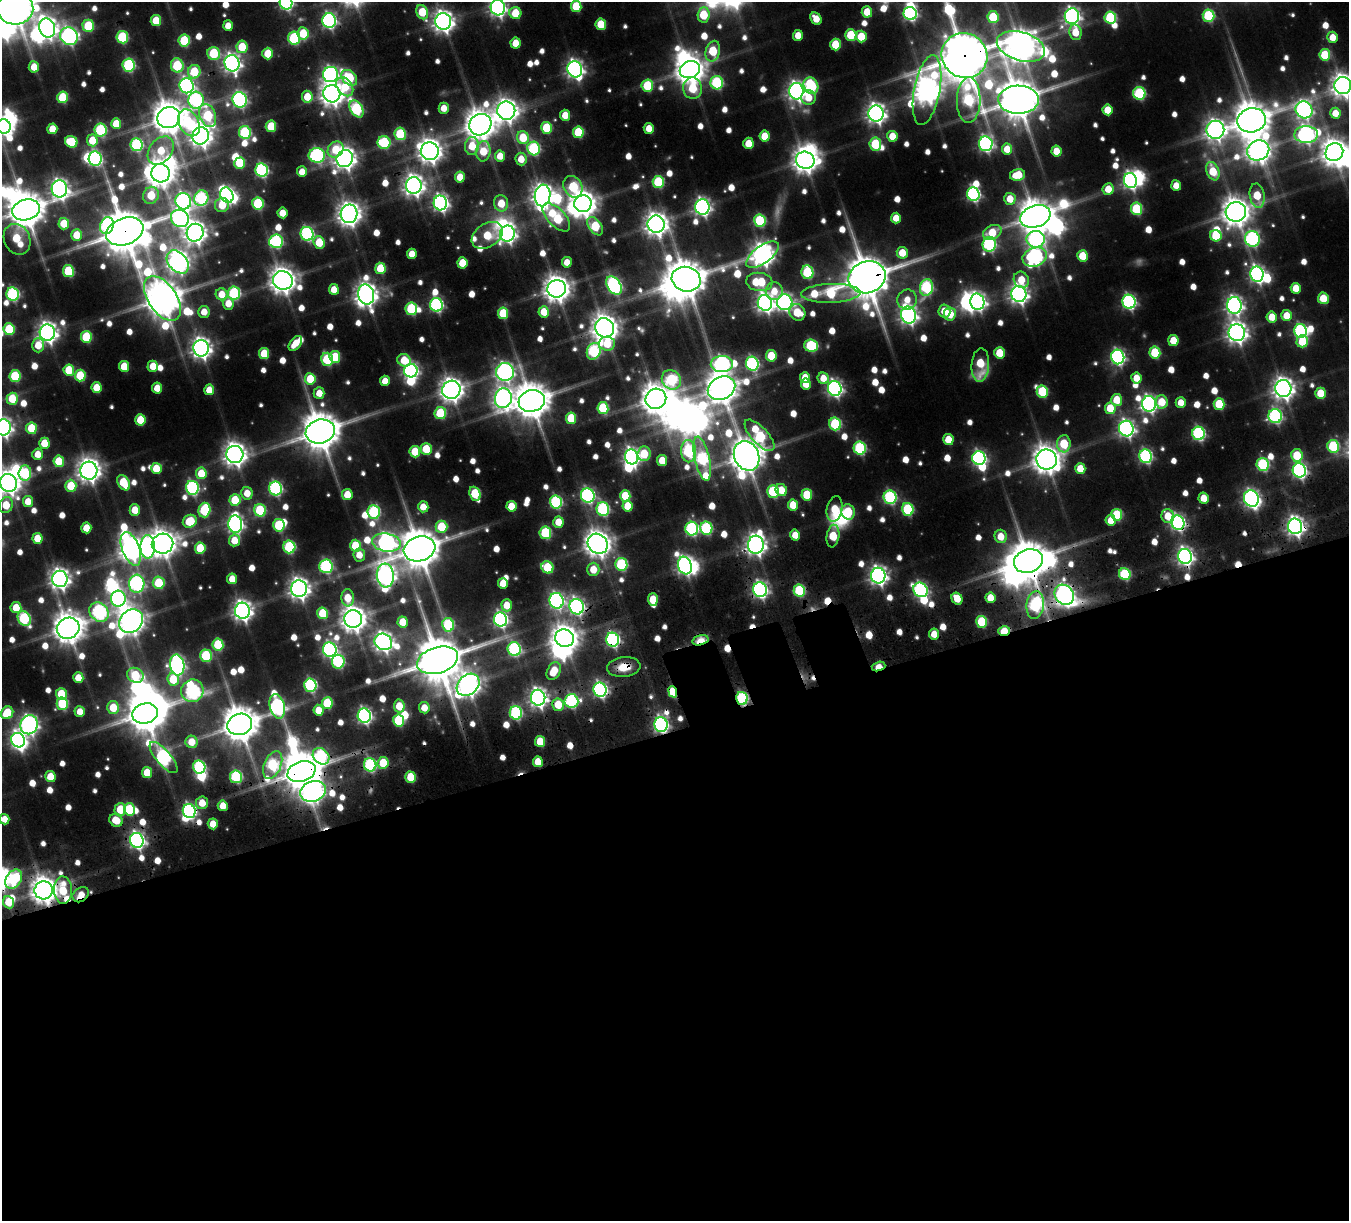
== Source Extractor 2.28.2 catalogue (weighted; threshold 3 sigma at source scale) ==
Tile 15 of 4 x 4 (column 3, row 4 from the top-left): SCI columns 2875-4221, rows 500-1718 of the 5749 x 5754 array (HDU 1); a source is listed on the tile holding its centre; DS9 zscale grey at full resolution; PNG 1351 x 1223 px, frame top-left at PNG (2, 2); each listed source drawn as its Kron ellipse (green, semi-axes under 4 px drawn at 4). Shown black and unused: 41% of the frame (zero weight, under 3 of 5 exposures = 13% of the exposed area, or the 3 px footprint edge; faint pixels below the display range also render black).
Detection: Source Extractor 2.28.2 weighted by HDU 2 'WHT'; one run over the whole footprint, this tile lists its part. Background 0.0843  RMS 0.0094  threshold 0.0424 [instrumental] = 3 sigma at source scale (4.5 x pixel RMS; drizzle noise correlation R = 1.50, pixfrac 1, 0.05/0.05 arcsec/px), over >= 5 px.
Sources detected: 882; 13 too faint to see at this stretch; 47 inside a brighter object's white glare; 15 cosmic-ray / hot-pixel residue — neither listed nor drawn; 6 inside a brighter listed object's ellipse — not listed separately; of the other 801, all 500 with FLUX_AUTO >= 15.6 (the completeness limit of this list) listed and drawn (301 fainter detections not listed), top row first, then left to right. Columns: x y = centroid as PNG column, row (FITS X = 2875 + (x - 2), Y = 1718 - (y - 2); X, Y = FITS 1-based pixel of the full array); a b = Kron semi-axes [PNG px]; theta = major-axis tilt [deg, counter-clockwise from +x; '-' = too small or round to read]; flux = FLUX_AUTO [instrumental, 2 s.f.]
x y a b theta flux
286 3 7 6 - 250
576 6 6 5 - 47
15 8 18 16 -4 2800
498 8 8 7 - 490
422 12 7 5 -70 42
867 12 5 5 - 27
515 13 6 6 - 35
910 13 7 6 - 210
704 15 8 6 88 44
1072 16 7 7 - 430
1208 16 6 6 - 100
993 17 6 5 - 52
1110 17 6 5 - 96
816 19 7 5 -53 19
156 20 5 5 - 34
329 21 7 6 - 280
443 21 8 8 - 820
601 24 5 5 - 37
88 26 6 5 - 57
228 26 5 5 - 16
47 28 10 8 -69 710
1075 32 8 6 -77 24
303 33 6 5 - 40
798 35 5 5 - 19
851 35 6 5 - 47
69 36 9 8 - 350
861 36 6 5 - 36
122 37 6 6 - 92
1332 37 5 5 - 18
294 38 6 6 - 100
184 41 6 5 - 70
516 43 5 5 - 22
835 44 6 5 - 37
1021 46 25 14 -17 2000
242 47 6 6 - 39
713 51 10 7 75 58
214 53 6 6 - 78
268 53 6 5 - 34
1325 55 6 5 - 55
964 56 23 22 - 6500
232 63 8 7 - 540
129 65 6 6 - 140
177 65 7 6 - 68
34 67 6 5 - 19
575 69 8 7 - 510
690 69 10 8 20 1700
194 72 7 6 - 52
331 74 8 7 - 310
349 78 9 6 -45 78
717 83 7 6 - 120
1343 85 8 8 - 980
187 86 7 7 - 320
647 86 6 6 - 54
811 86 8 7 - 110
345 87 10 7 -56 32
692 88 11 9 -85 44
927 90 35 13 79 1400
796 91 8 7 - 570
1139 93 6 6 - 100
332 94 9 8 - 1000
63 97 6 5 - 56
307 97 6 5 - 27
809 97 7 7 - 19
196 100 8 7 - 190
240 100 8 7 - 270
969 100 23 12 89 140
1018 100 20 14 -1 3900
444 108 5 5 - 17
356 109 9 6 -59 140
1108 110 5 5 - 24
1304 110 9 8 - 380
506 111 9 9 - 980
876 113 8 7 - 640
1335 113 5 5 - 18
565 115 5 5 - 20
208 116 12 8 -70 85
169 118 11 10 - 2300
1252 120 14 12 14 3000
189 123 14 10 -63 87
116 124 5 5 - 27
480 125 11 10 - 1900
4 126 7 6 - 390
271 126 6 5 - 43
546 128 6 5 - 55
649 128 5 5 - 19
52 129 5 5 - 23
100 130 6 6 - 120
1215 130 9 9 - 690
245 132 6 6 - 110
578 132 6 5 - 59
400 134 6 5 - 60
1306 134 12 8 -1 410
201 136 9 8 - 810
765 136 5 5 - 26
892 136 5 5 - 25
523 138 6 6 - 39
92 140 6 5 - 25
71 142 6 5 - 50
384 142 6 6 - 90
748 143 5 5 - 26
875 144 6 6 - 67
986 144 7 7 - 280
137 145 6 6 - 140
472 146 9 7 83 32
534 148 7 6 - 130
336 149 9 7 46 31
1007 149 5 5 - 22
1258 150 11 10 - 1000
161 151 16 11 52 36
430 151 9 9 - 1100
483 151 10 7 84 35
1056 151 5 5 - 23
1334 152 9 8 - 1300
317 155 8 7 - 220
500 156 5 5 - 19
345 158 9 8 - 860
95 159 7 6 - 190
521 159 6 5 - 18
805 160 9 8 - 1100
240 163 5 5 - 47
262 170 7 6 - 190
1213 171 9 6 -69 36
302 172 5 5 - 16
160 173 9 9 - 1500
1017 175 8 6 12 31
460 177 5 5 - 22
1130 181 7 6 - 380
658 182 6 5 - 83
414 185 8 8 - 740
1176 185 5 5 - 17
573 187 11 9 -61 62
59 189 8 8 - 560
1108 189 6 5 - 20
973 194 7 6 - 210
151 195 8 7 - 39
227 195 8 6 -63 270
543 195 11 8 83 900
1257 196 12 7 -80 34
201 198 8 7 - 140
1010 199 6 5 - 21
183 201 8 7 - 340
258 203 6 5 - 86
440 203 7 6 - 390
501 203 8 7 - 24
583 204 8 8 - 1400
222 205 7 7 - 28
702 207 7 7 - 430
1136 209 6 5 - 80
26 210 14 10 16 3100
1236 212 10 10 - 1600
282 213 5 5 - 19
349 214 9 8 - 1000
1035 216 15 10 19 2600
556 217 18 8 -46 79
180 218 9 8 - 250
896 218 5 5 - 18
760 221 6 6 - 96
64 224 5 5 - 31
656 224 9 8 - 950
107 226 8 6 69 150
595 226 10 6 -54 58
125 231 19 13 21 5000
992 232 10 7 27 32
195 233 9 8 - 890
307 234 7 6 - 200
507 234 8 7 - 460
77 235 6 5 - 26
487 235 17 11 33 40
1216 236 6 5 - 45
17 239 16 13 -65 55
1036 239 9 8 - 240
1252 239 8 7 - 210
276 241 7 6 - 170
319 242 6 5 - 38
989 244 7 6 - 190
902 253 6 5 - 24
412 254 5 5 - 18
762 255 19 8 35 950
1082 256 5 5 - 32
1035 257 12 9 20 280
178 262 13 9 -49 880
567 262 5 5 - 17
462 263 5 5 - 30
380 268 5 5 - 45
68 271 6 5 - 69
807 272 7 6 - 87
1257 274 8 6 -82 360
867 277 19 15 20 4800
686 279 14 12 -15 3000
283 280 10 9 - 1300
1021 280 8 7 - 25
759 282 13 9 -6 58
614 286 10 6 -57 280
926 287 8 6 78 140
1296 288 5 5 - 24
334 289 5 5 - 18
557 289 9 8 - 1400
774 291 9 8 - 18
234 293 6 6 - 120
831 293 30 9 2 97
13 294 6 6 - 170
222 294 6 6 - 21
366 294 10 8 -76 920
1019 294 8 7 - 600
162 298 25 14 -55 2700
1323 298 6 5 - 29
907 300 10 9 - 17
785 302 8 7 - 390
977 302 8 7 - 380
1129 302 7 6 - 240
228 303 6 5 - 17
765 303 8 7 - 530
436 305 7 6 - 210
1234 305 8 7 - 480
411 309 6 6 - 94
944 311 6 6 - 18
204 312 6 5 - 16
544 312 5 5 - 25
797 312 8 7 - 37
503 313 6 5 - 46
950 314 6 6 - 33
908 315 8 7 - 510
1287 315 5 5 - 22
1272 317 5 5 - 21
605 328 10 9 - 1300
9 329 6 5 - 62
1301 331 7 6 - 190
47 333 8 7 - 730
1237 333 8 8 - 770
86 337 6 5 - 67
1173 341 5 5 - 28
1302 341 6 6 - 44
295 343 9 5 51 20
607 344 8 7 - 30
38 345 7 6 - 21
811 346 7 6 - 93
201 348 8 7 - 730
594 351 8 6 69 140
1000 353 5 5 - 34
1155 353 6 5 - 62
264 354 5 5 - 40
771 356 5 5 - 35
335 357 6 5 - 47
1118 357 7 6 - 280
327 359 6 5 - 81
404 360 7 6 - 31
722 364 11 8 2 320
752 364 7 6 - 190
980 365 16 9 87 50
124 366 5 5 - 32
153 366 5 5 - 22
69 370 6 5 - 42
411 371 7 7 - 320
505 372 9 9 - 440
15 376 6 5 - 66
80 376 6 5 - 51
805 378 5 5 - 21
823 378 6 5 - 17
1136 378 5 5 - 19
310 379 5 5 - 40
671 380 10 9 - 110
385 381 5 5 - 16
806 384 5 5 - 23
96 388 5 5 - 29
157 388 5 5 - 23
721 388 14 11 25 2000
835 388 7 6 - 380
1283 388 8 8 - 870
209 390 5 5 - 19
451 390 9 9 - 1000
1042 392 6 5 - 69
319 393 6 5 - 16
1321 393 5 5 - 32
503 398 10 8 82 610
12 399 6 5 - 39
656 399 10 10 - 1900
1117 400 6 5 - 31
532 401 13 10 16 3000
1162 402 7 6 - 29
1181 402 5 5 - 16
1149 404 7 7 - 390
1219 404 6 5 - 48
603 408 6 5 - 70
1110 408 6 5 - 36
440 413 6 6 - 65
1275 416 7 6 - 210
571 418 6 5 - 39
140 420 5 5 - 38
835 424 6 6 - 98
3 427 8 7 - 490
31 428 6 5 - 46
1126 429 8 7 - 420
320 431 15 11 18 3400
1198 433 7 6 - 180
759 435 20 8 -47 110
948 440 5 5 - 26
44 443 5 5 - 28
1064 444 8 6 87 52
1333 446 6 6 - 88
860 448 6 6 - 130
426 449 6 5 - 44
689 451 11 7 -89 140
415 452 5 5 - 41
38 454 5 5 - 19
235 454 8 8 - 990
644 454 7 6 - 40
1297 455 6 5 - 43
747 456 15 12 -64 2400
1146 456 7 6 - 190
632 457 7 6 - 470
979 458 7 6 - 250
702 459 22 7 -77 160
662 460 5 5 - 23
1046 460 10 10 - 1600
59 461 6 5 - 36
1263 465 6 6 - 130
156 468 5 5 - 33
1080 469 5 5 - 23
1299 470 7 6 - 290
89 471 9 8 - 990
25 473 7 6 - 86
201 473 6 5 - 33
8 483 9 8 - 1000
124 483 8 5 -57 50
71 486 6 5 - 44
192 488 7 6 - 190
275 488 7 6 - 190
781 490 6 5 - 23
773 491 6 5 - 85
247 493 6 5 - 18
475 494 7 5 -68 61
347 495 5 5 - 23
588 495 7 6 - 220
807 495 6 5 - 46
625 496 6 5 - 44
890 497 7 6 - 160
1204 498 5 5 - 21
1251 498 8 7 - 370
235 500 6 5 - 43
28 501 5 5 - 19
556 502 6 6 - 150
6 505 8 7 - 32
793 505 6 5 - 28
511 506 5 5 - 26
628 506 6 5 - 26
423 507 5 5 - 17
603 509 7 6 - 140
835 509 13 7 79 33
908 509 6 6 - 93
135 510 5 5 - 24
204 510 7 6 - 83
260 510 6 6 - 83
374 512 7 6 - 120
848 512 8 6 -75 54
1117 515 6 5 - 65
1168 516 7 6 - 24
1111 520 5 5 - 17
190 521 7 6 - 42
558 522 5 5 - 20
1178 523 7 6 - 300
235 524 9 7 -86 370
279 525 6 5 - 75
1295 526 8 7 - 590
441 527 6 6 - 52
86 528 5 5 - 23
706 528 6 6 - 120
692 529 7 6 - 180
545 533 6 5 - 82
795 535 5 5 - 16
833 536 11 6 81 45
1001 536 7 6 - 21
37 538 5 5 - 27
234 540 6 5 - 24
386 543 14 9 -9 520
162 544 11 10 - 1500
598 544 11 9 -44 1300
756 545 9 8 - 770
355 546 6 5 - 46
148 547 12 7 90 350
289 547 6 6 - 110
200 548 6 5 - 43
131 549 17 8 -69 1000
419 549 16 12 17 3700
359 555 6 6 - 16
1185 556 7 7 - 470
1028 561 15 11 19 3600
621 564 6 6 - 110
326 566 7 6 - 170
685 566 9 6 -71 440
547 567 6 5 - 56
593 569 7 6 - 21
1125 574 6 5 - 89
385 575 12 8 -85 680
878 576 8 7 - 530
60 579 8 7 - 670
232 579 5 5 - 20
159 583 6 6 - 52
503 583 5 5 - 21
137 584 9 7 83 270
299 589 8 8 - 760
760 590 7 6 - 350
921 590 8 6 -47 240
799 591 6 5 - 85
1064 595 11 9 -49 580
348 598 8 6 -85 26
957 598 6 5 - 24
990 598 5 5 - 19
118 599 8 7 - 270
653 599 6 5 - 37
557 601 8 7 - 320
507 605 6 5 - 22
1035 605 14 8 83 170
577 607 8 7 - 350
16 608 5 5 - 26
242 611 8 7 - 700
99 612 10 8 -47 210
323 613 6 5 - 48
24 618 8 6 -60 110
353 619 9 9 - 1300
500 619 7 6 - 310
131 621 13 11 43 1400
403 622 5 5 - 23
982 622 6 5 - 64
448 625 7 6 - 91
68 628 11 10 - 1900
1004 631 6 4 16 62
934 634 5 5 - 18
564 638 9 9 - 1300
613 640 7 6 - 240
700 640 8 5 15 32
383 642 9 8 - 620
218 645 6 5 - 60
514 649 7 6 - 160
330 650 7 6 - 260
206 656 6 6 - 79
437 660 21 13 16 5700
338 662 7 6 - 130
177 665 10 7 -81 340
879 666 7 4 16 31
624 667 16 10 7 25
554 671 9 6 61 31
135 675 8 7 - 49
78 678 5 5 - 20
173 679 6 5 - 40
310 685 6 6 - 170
468 685 13 9 42 1000
600 690 7 6 - 290
192 691 11 11 - 220
673 692 6 4 -66 67
61 694 6 5 - 43
538 698 8 7 - 580
742 698 6 5 - 130
571 701 7 6 - 170
327 703 6 5 - 58
62 704 6 6 - 82
558 705 6 6 - 34
277 706 12 7 -76 250
399 706 6 5 - 27
113 708 6 6 - 34
424 708 5 5 - 18
319 710 5 5 - 23
80 712 5 5 - 16
7 713 7 6 - 44
145 713 13 10 15 3000
516 713 7 6 - 150
364 716 7 6 - 330
399 720 6 5 - 86
240 724 12 10 18 2800
29 725 10 8 70 540
661 725 7 6 - 310
18 740 7 7 - 350
540 741 5 5 - 35
191 742 6 6 - 22
321 756 9 7 -44 150
163 758 19 7 -49 250
538 762 5 5 - 23
383 763 6 5 - 41
273 765 15 8 66 120
370 765 7 6 - 150
199 767 6 6 - 140
302 772 14 10 19 3600
147 773 5 5 - 29
50 777 5 5 - 29
236 777 6 6 - 120
411 777 6 5 - 41
313 791 13 10 19 730
202 803 6 6 - 21
223 806 5 5 - 19
120 809 6 6 - 38
129 809 6 5 - 59
189 811 7 6 - 240
5 819 5 5 - 16
116 820 7 6 - 26
213 824 5 5 - 20
137 840 7 6 - 410
14 879 10 7 59 82
44 890 9 9 - 1500
63 890 14 9 -87 49
81 895 9 6 36 20
9 902 6 5 - 29
Overlapping masked pixels (flux is a lower limit): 36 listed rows (the first 20) at x y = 1021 46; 964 56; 125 231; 867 277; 686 279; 614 286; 1299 470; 1178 523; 1295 526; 756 545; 1185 556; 1028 561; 760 590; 1064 595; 1035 605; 577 607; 1004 631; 564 638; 613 640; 700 640
Isophote crosses this tile's border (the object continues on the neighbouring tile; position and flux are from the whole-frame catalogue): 15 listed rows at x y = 286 3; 576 6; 15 8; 498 8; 1021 46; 964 56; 1343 85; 927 90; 4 126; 1334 152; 26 210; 3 427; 8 483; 6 505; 5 819